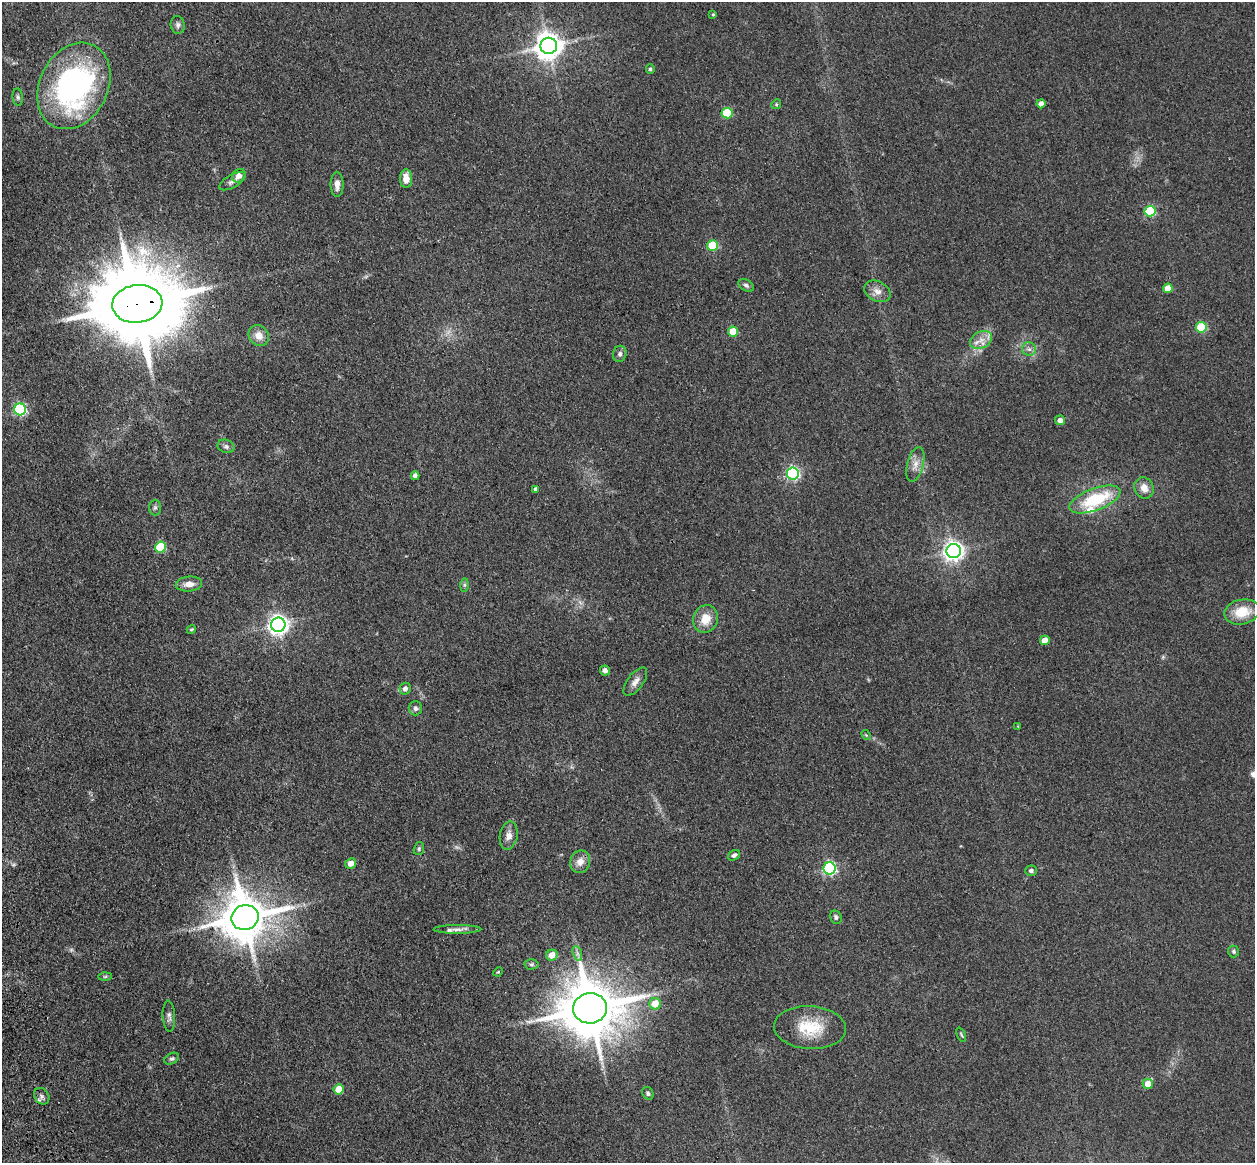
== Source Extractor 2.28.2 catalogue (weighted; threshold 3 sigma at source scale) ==
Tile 7 of 4 x 4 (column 3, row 2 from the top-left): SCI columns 2622-3874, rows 2605-3765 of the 5242 x 5094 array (HDU 1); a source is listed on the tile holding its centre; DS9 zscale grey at full resolution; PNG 1257 x 1165 px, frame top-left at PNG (2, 2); each listed source drawn as its Kron ellipse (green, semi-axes under 4 px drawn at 4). Shown black and unused: <1% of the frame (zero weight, under 3 of 4 exposures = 6% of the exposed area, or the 3 px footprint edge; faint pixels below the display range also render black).
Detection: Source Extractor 2.28.2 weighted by HDU 2 'WHT'; one run over the whole footprint, this tile lists its part. Background 0.0963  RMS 0.0067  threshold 0.0302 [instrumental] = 3 sigma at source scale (4.5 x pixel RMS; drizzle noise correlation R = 1.50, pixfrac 1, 0.05/0.05 arcsec/px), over >= 5 px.
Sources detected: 79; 2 too faint to see at this stretch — neither listed nor drawn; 1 inside a brighter listed object's ellipse — not listed separately; the other 76 listed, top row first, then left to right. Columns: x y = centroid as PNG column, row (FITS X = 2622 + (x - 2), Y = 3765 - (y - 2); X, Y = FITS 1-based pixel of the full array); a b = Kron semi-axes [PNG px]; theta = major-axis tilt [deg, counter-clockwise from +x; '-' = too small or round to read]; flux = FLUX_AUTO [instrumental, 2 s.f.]
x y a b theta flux
713 14 3 3 - 0.69
178 25 9 7 -82 2.1
549 46 8 8 - 910
650 69 4 4 - 1.4
74 86 45 34 63 170
18 97 8 5 -84 1.4
776 104 5 4 - 0.89
1041 104 4 4 - 5
727 113 5 5 - 35
239 176 7 6 - 4
406 179 9 6 -90 6.4
232 181 14 6 29 3
337 184 12 6 -90 5
1150 211 5 5 - 53
713 246 5 5 - 41
746 285 8 5 -32 1.9
1168 288 5 5 - 10
877 291 14 10 -28 5.2
137 304 25 19 5 11000
1201 327 5 5 - 35
733 332 5 5 - 20
259 336 11 9 -50 6.6
981 340 11 8 26 5.7
1029 349 7 7 - 2.4
620 354 8 6 75 2.2
20 409 6 6 - 97
1060 420 5 5 - 3.6
226 446 9 6 -22 2.2
915 464 18 8 75 5.7
793 473 6 6 - 130
415 476 4 4 - 2.9
1144 488 11 9 -64 6.2
535 489 4 3 - 1.5
1095 500 27 11 20 38
155 508 8 6 88 1.7
161 547 5 5 - 42
954 551 7 7 - 390
189 584 13 7 5 5.7
464 585 7 4 90 1.3
1242 612 18 12 12 17
705 619 14 12 70 11
278 625 7 7 - 410
191 629 5 4 - 0.91
1045 640 5 4 - 8.6
605 671 5 5 - 2.5
635 682 16 8 53 4.4
405 689 6 5 - 3.2
415 708 7 7 - 2.2
1018 726 4 3 - 0.54
866 735 5 4 - 0.75
509 835 14 9 80 4.8
419 849 6 5 - 1.1
734 855 6 5 - 1.8
580 862 11 10 - 6
351 863 6 5 - 5.2
829 868 6 6 - 120
1031 871 6 5 - 1.7
836 917 7 5 -60 1.7
245 918 13 12 - 3100
457 929 24 4 0 4.1
1234 951 6 5 - 1.3
577 953 7 4 -72 1.8
552 955 6 5 - 7.3
531 964 7 5 2 1.4
498 972 5 3 - 0.71
105 976 6 4 2 1
655 1004 6 5 - 14
590 1008 17 15 5 4400
169 1016 15 6 -87 2.8
810 1028 36 21 -3 27
961 1035 8 3 -67 0.78
172 1059 8 5 28 1.4
1148 1084 5 5 - 8.9
338 1089 5 5 - 11
648 1093 6 5 - 1.5
42 1096 9 7 -55 2.6
Overlapping masked pixels (flux is a lower limit): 1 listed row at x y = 137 304